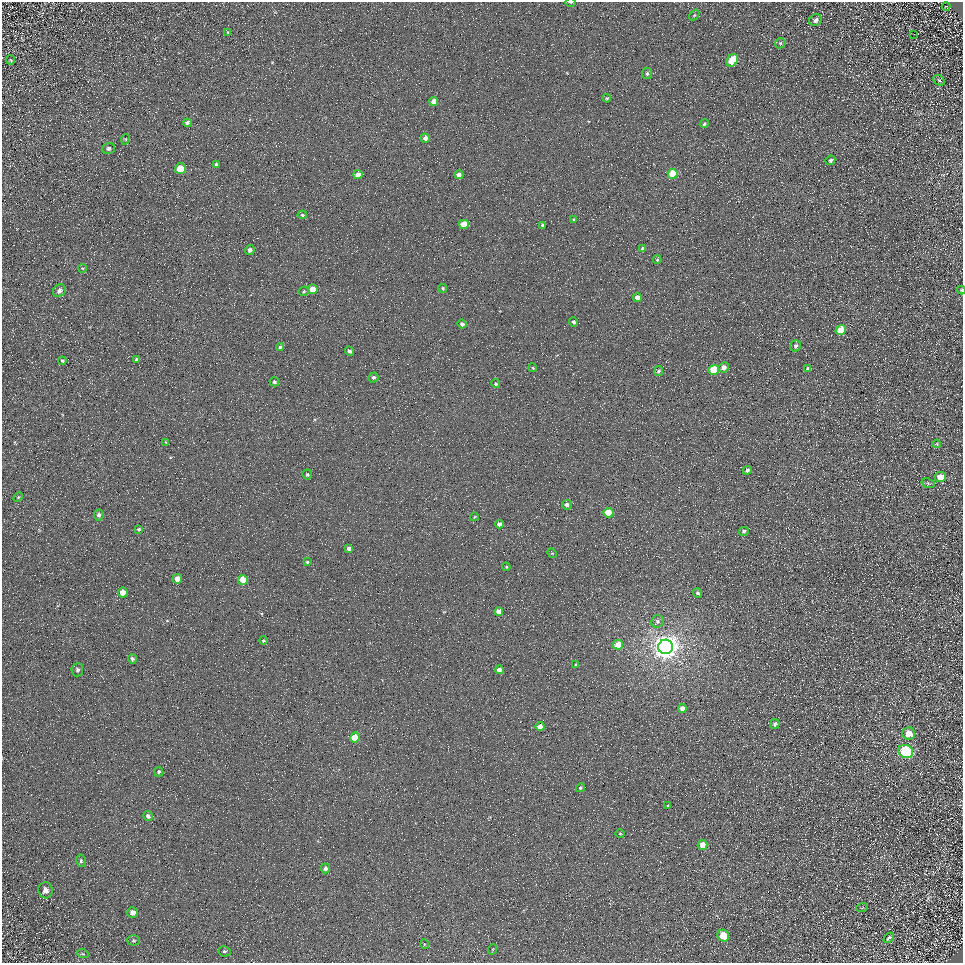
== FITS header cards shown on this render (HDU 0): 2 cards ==
NAXIS1  =                  961
NAXIS2  =                  961

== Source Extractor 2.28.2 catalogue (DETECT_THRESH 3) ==
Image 961 x 961 px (HDU 0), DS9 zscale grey, 1 PNG px = 1 image px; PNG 965 x 965 px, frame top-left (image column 1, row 961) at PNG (2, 2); each listed source drawn as its Kron ellipse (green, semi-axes under 4 px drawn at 4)
Background 4.88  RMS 8.5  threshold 25.6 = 3 sigma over >= 5 px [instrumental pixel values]
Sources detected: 109; all 109 listed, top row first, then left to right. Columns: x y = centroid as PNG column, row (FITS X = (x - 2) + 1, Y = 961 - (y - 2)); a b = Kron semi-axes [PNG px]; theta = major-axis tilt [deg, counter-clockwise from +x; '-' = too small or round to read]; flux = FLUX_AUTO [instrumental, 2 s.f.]
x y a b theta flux
570 2 5 3 - 780
946 6 4 3 - 390
694 15 6 3 53 620
815 20 6 5 - 2000
228 32 4 4 - 810
914 34 3 2 - 450
780 43 5 5 - 890
11 60 5 3 - 480
732 61 7 5 60 15000
647 74 5 5 - 1200
939 80 6 5 - 820
607 98 4 4 - 570
434 102 4 4 - 4800
187 123 4 4 - 1200
704 124 5 4 - 870
425 138 4 4 - 2700
126 139 5 3 - 450
109 148 6 5 - 1300
830 160 5 4 - 1100
216 164 4 4 - 980
180 169 5 5 - 12000
673 174 5 5 - 16000
358 175 4 4 - 4300
459 175 4 4 - 2600
302 215 5 4 - 850
574 220 4 3 - 640
464 224 5 4 - 10000
543 225 4 4 - 1500
642 249 3 3 - 1100
250 250 5 4 - 1700
657 260 4 4 - 640
82 268 4 3 - 410
443 288 4 4 - 760
313 289 5 5 - 7300
961 290 4 4 - 850
59 291 7 6 - 2400
304 291 5 4 - 720
637 298 4 4 - 3200
574 322 4 4 - 1100
462 324 4 4 - 1400
841 330 5 5 - 11000
796 346 6 5 - 1700
280 347 4 4 - 920
349 351 5 3 - 1400
137 359 4 3 - 1200
62 361 4 3 - 690
724 367 5 5 - 3400
533 368 4 3 - 510
808 369 4 4 - 2000
714 370 5 5 - 21000
659 371 5 4 - 1400
373 377 5 5 - 1500
274 382 5 4 - 1300
496 384 4 4 - 940
166 442 4 3 - 430
937 444 4 3 - 540
747 470 4 4 - 1700
307 474 5 5 - 910
940 477 6 5 - 7200
928 483 7 4 -19 960
18 497 5 4 - 570
567 505 5 5 - 2200
608 513 5 5 - 17000
99 515 5 4 - 1400
474 517 4 3 - 470
499 524 4 4 - 2600
139 529 4 3 - 870
744 531 5 4 - 1500
349 548 4 4 - 2400
552 553 5 4 - 620
307 562 4 4 - 700
506 567 4 4 - 660
177 579 4 4 - 4600
243 580 5 5 - 14000
123 592 5 5 - 6800
698 593 5 4 - 1400
499 612 4 4 - 5400
657 621 6 6 - 1500
263 641 4 4 - 530
618 645 5 4 - 11000
665 647 7 7 - 800000
132 659 5 4 - 1100
576 665 3 3 - 540
77 670 6 6 - 1400
499 670 4 4 - 3600
682 708 4 4 - 3400
775 724 5 4 - 1600
540 727 4 4 - 4400
909 733 6 6 - 8400
355 737 5 4 - 12000
906 752 7 6 - 70000
159 772 5 4 - 900
580 788 4 3 - 890
668 806 4 3 - 430
148 816 5 5 - 1600
620 834 4 3 - 550
703 845 5 4 - 6900
81 861 6 4 -77 930
325 868 5 5 - 2000
45 890 8 7 - 3100
862 908 6 3 19 600
132 913 5 5 - 2900
723 936 6 5 - 12000
889 938 6 4 43 1200
133 940 6 5 - 990
424 944 5 3 - 480
493 949 5 3 - 430
224 951 6 5 - 990
83 954 6 3 -18 540
At the frame edge (FLAGS 8, measured only in part): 2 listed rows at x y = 570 2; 961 290